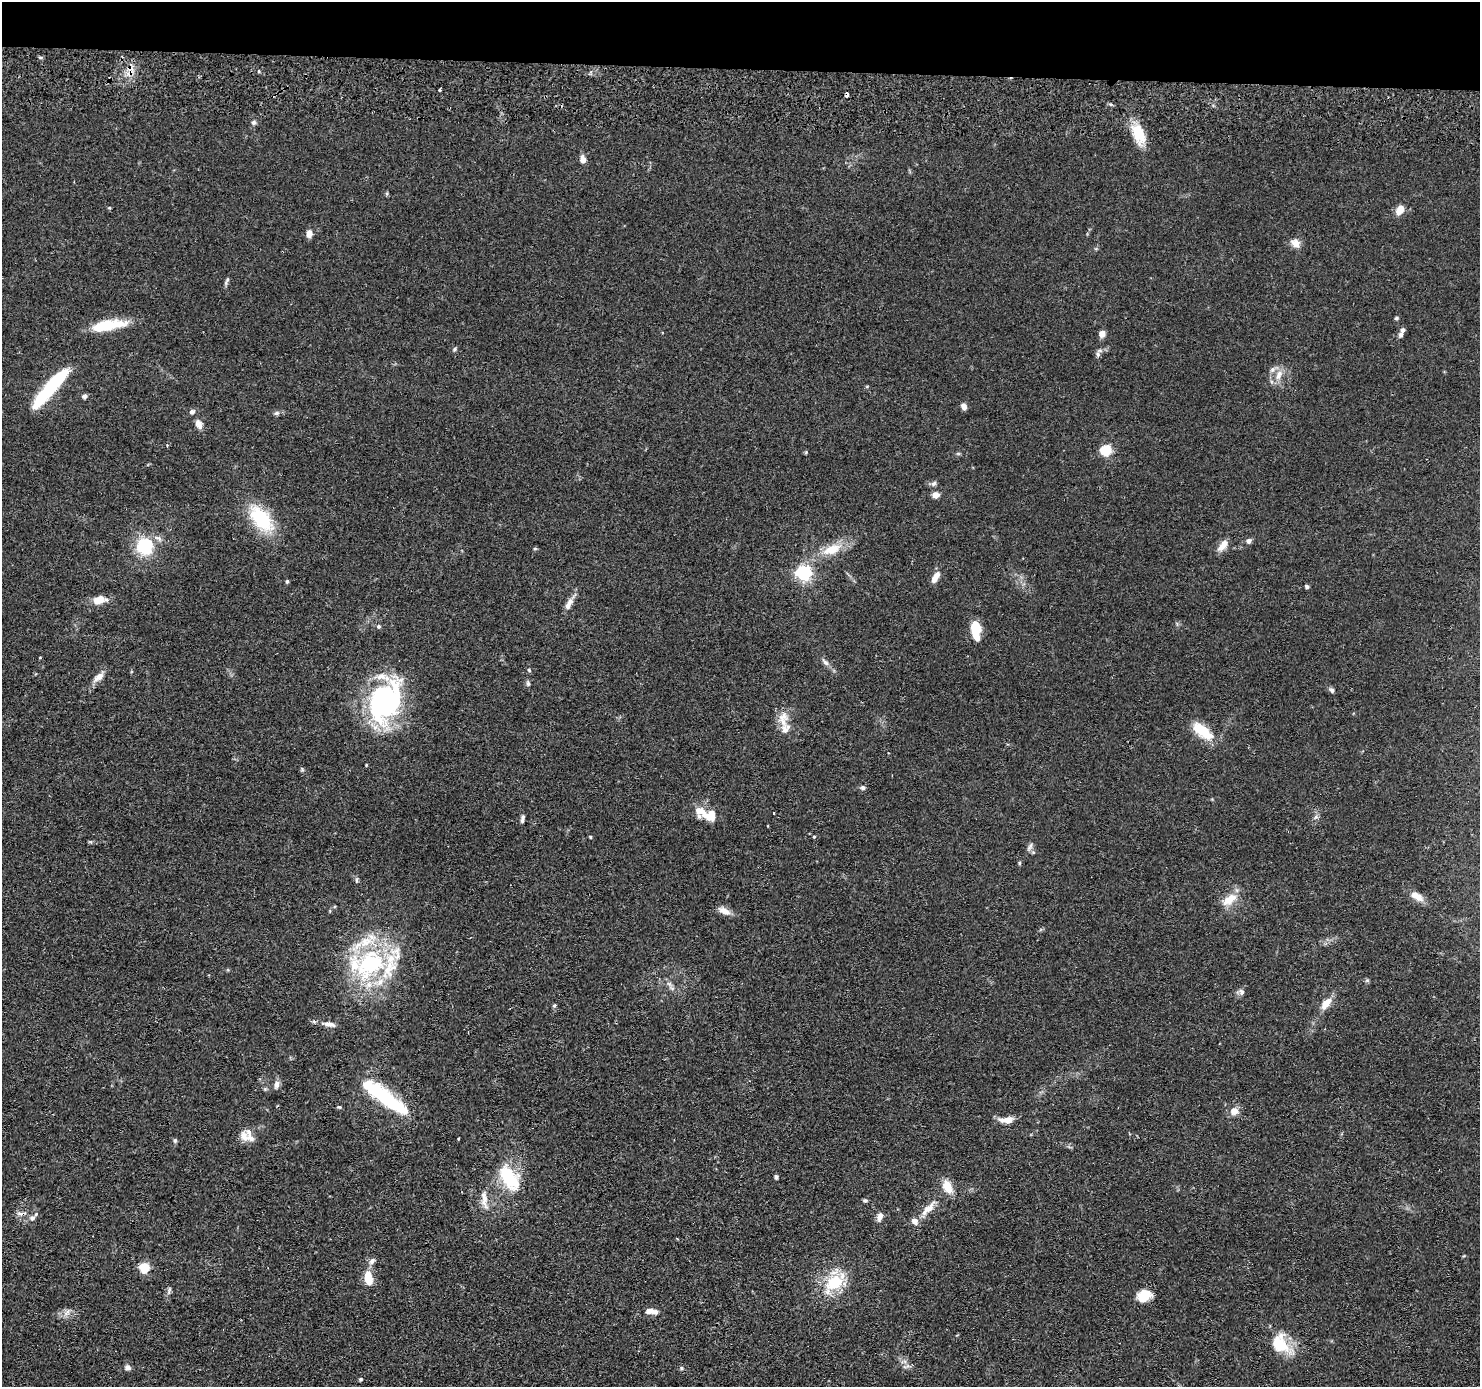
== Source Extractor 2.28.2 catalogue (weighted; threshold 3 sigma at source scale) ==
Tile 2 of 3 x 3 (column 2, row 1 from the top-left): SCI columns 1548-3025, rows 3037-4421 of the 4526 x 4586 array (HDU 1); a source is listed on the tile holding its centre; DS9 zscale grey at full resolution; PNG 1482 x 1389 px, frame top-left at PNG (2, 2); no overlay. Shown black and unused: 5% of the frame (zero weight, under 2 of 3 exposures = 5% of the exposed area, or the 3 px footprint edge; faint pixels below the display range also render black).
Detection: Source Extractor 2.28.2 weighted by HDU 2 'WHT'; one run over the whole footprint, this tile lists its part. Background 0.0675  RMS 0.0058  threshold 0.0263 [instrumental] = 3 sigma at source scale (4.5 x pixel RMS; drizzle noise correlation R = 1.50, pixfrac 1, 0.05/0.05 arcsec/px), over >= 5 px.
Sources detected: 111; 4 inside a brighter object's white glare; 2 cosmic-ray / hot-pixel residue — not listed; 11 inside a brighter listed object's ellipse — not listed separately; the other 94 listed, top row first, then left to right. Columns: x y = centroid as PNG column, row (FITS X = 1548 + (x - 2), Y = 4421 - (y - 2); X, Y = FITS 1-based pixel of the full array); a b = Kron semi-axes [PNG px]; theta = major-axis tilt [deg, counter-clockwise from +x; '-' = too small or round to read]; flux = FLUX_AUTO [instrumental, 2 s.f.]
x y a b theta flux
130 68 16 6 -78 4.3
109 79 5 2 - 0.52
440 90 3 2 - 0.85
847 95 4 3 - 3.9
253 122 6 6 - 1.2
1139 134 25 14 -65 14
583 159 8 6 -81 3.5
1400 210 12 8 57 5.1
309 234 9 7 86 3
1295 243 11 9 -33 4.3
226 283 8 4 -88 1.1
1396 318 5 4 - 0.82
106 325 41 12 8 20
1403 330 7 6 - 1.5
1102 334 6 6 - 4.1
455 349 6 4 87 0.83
1098 354 7 5 -79 1.5
1272 369 7 7 - 2
1279 375 16 7 65 4.7
50 388 45 9 49 53
84 396 6 5 - 1.6
964 407 8 6 -63 2.5
192 412 7 6 - 1.6
276 413 8 5 26 1.3
199 424 14 7 -68 3.3
1106 450 5 5 - 48
934 483 8 5 31 1.4
936 495 8 7 - 3.1
261 519 37 20 -50 30
1249 541 6 5 - 2
1223 545 16 7 50 5.5
145 546 17 16 - 26
832 549 24 11 21 13
803 573 6 6 - 150
936 577 14 6 59 5
287 581 5 4 - 0.81
1307 586 4 4 - 1.2
99 600 15 10 22 7
570 601 9 8 - 2.7
379 626 5 5 - 1
976 630 15 7 -82 22
825 662 10 6 -45 2
529 670 6 4 -46 0.63
98 677 17 7 40 4.1
528 684 6 5 - 1.1
1332 690 7 6 - 1.4
386 700 50 35 75 86
784 717 13 13 - 6
1202 731 29 12 -38 15
863 788 6 5 - 1.3
774 813 3 3 - 2.5
709 815 22 12 -14 12
1316 817 7 5 35 1.2
522 819 10 4 79 1.6
590 837 5 3 - 0.5
814 837 4 4 - 0.58
1030 846 11 5 66 1.7
356 880 6 4 90 0.9
1418 897 14 9 -48 5.1
1229 900 23 11 32 8.5
724 911 16 8 -26 4.4
371 964 38 27 41 72
1241 992 9 7 -72 1.9
1326 1003 18 8 49 6.3
554 1005 5 5 - 0.98
329 1024 17 6 -10 3.8
277 1085 11 7 79 2.5
384 1097 38 17 -40 34
339 1107 6 4 -42 0.71
1234 1111 7 6 - 6.1
1007 1120 16 7 4 5.9
244 1137 17 10 -71 4.5
458 1139 3 3 - 1.1
175 1140 6 5 - 0.94
776 1177 6 4 -81 0.97
509 1178 28 15 -56 29
947 1187 15 10 -64 8.6
484 1199 26 8 -83 5.6
865 1200 6 5 - 0.9
928 1208 25 9 45 7.1
880 1217 11 6 70 2.7
32 1218 8 7 - 2.3
372 1261 10 6 50 2.2
144 1268 5 5 - 36
368 1278 16 8 -78 9.7
834 1283 21 16 27 23
169 1290 10 4 81 1.2
1144 1296 15 11 24 9.7
649 1311 9 6 18 2.8
67 1312 9 6 55 2.3
1280 1343 26 20 -64 17
128 1367 7 6 - 2.2
681 1368 5 4 - 0.69
360 1379 4 4 - 0.73
Overlapping masked pixels (flux is a lower limit): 3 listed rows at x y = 130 68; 109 79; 847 95